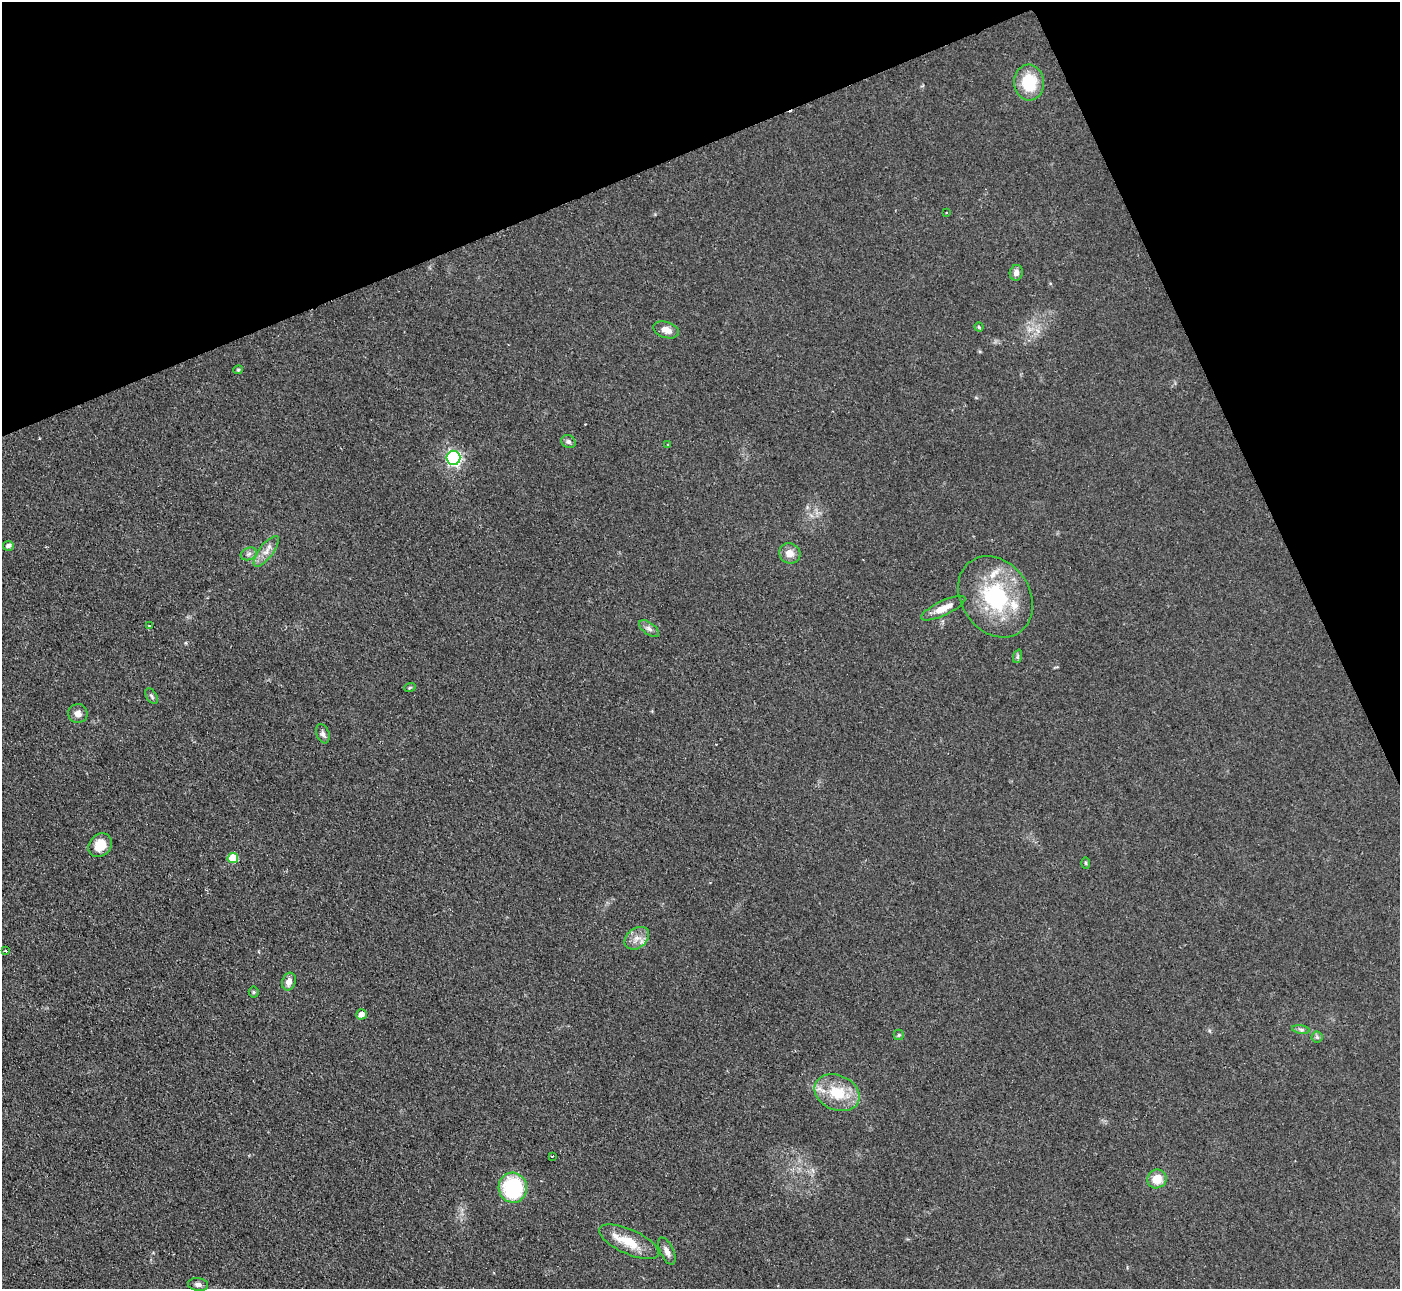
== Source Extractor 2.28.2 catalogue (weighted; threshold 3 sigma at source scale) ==
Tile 3 of 4 x 4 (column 3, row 1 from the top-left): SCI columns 2799-4196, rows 4148-5434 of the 5647 x 5607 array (HDU 1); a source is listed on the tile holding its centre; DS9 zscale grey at full resolution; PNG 1402 x 1291 px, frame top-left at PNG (2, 2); each listed source drawn as its Kron ellipse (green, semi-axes under 4 px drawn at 4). Shown black and unused: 21% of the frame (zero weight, under 2 of 3 exposures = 3% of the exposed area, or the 3 px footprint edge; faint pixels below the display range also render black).
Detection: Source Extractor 2.28.2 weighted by HDU 2 'WHT'; one run over the whole footprint, this tile lists its part. Background 0.0882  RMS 0.0083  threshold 0.0373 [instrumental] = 3 sigma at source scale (4.5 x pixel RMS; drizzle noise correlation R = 1.50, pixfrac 1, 0.05/0.05 arcsec/px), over >= 5 px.
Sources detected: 45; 2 cosmic-ray / hot-pixel residue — neither listed nor drawn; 3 inside a brighter listed object's ellipse — not listed separately; the other 40 listed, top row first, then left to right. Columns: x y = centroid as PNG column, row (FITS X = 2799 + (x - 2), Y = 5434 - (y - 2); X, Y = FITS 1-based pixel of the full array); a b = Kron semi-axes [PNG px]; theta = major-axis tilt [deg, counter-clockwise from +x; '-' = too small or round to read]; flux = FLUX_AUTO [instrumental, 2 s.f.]
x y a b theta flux
1029 83 18 15 -86 32
946 213 3 2 - 1
1016 273 8 6 78 4.3
979 327 4 4 - 1.2
666 330 13 8 -18 6.7
238 370 4 4 - 0.9
568 442 7 6 - 2.4
668 445 3 3 - 0.78
453 458 7 7 - 180
8 546 5 5 - 2.7
266 551 18 7 52 6.8
790 553 11 10 - 7
249 554 8 6 21 2.6
995 597 43 34 -56 75
943 608 24 7 25 11
149 626 4 2 - 0.71
649 629 11 6 -37 3.1
1018 656 7 4 71 1.6
410 687 6 3 20 0.93
151 696 8 5 -59 1.9
78 714 10 9 - 4.8
323 734 10 6 -70 2.8
100 845 13 10 47 14
233 858 5 5 - 25
1086 863 6 4 -88 0.97
637 938 13 10 39 7.3
6 950 3 3 - 3.7
289 982 9 6 71 5.5
254 992 5 5 - 1.2
361 1014 5 5 - 7.1
1301 1029 9 4 -9 1.8
899 1035 5 5 - 1.1
1317 1037 5 5 - 1.5
837 1093 23 17 -24 28
552 1156 3 2 - 0.66
1157 1179 10 9 - 13
513 1188 15 14 - 66
629 1242 32 12 -24 20
667 1251 14 6 -65 4.7
198 1285 10 6 -7 2.8